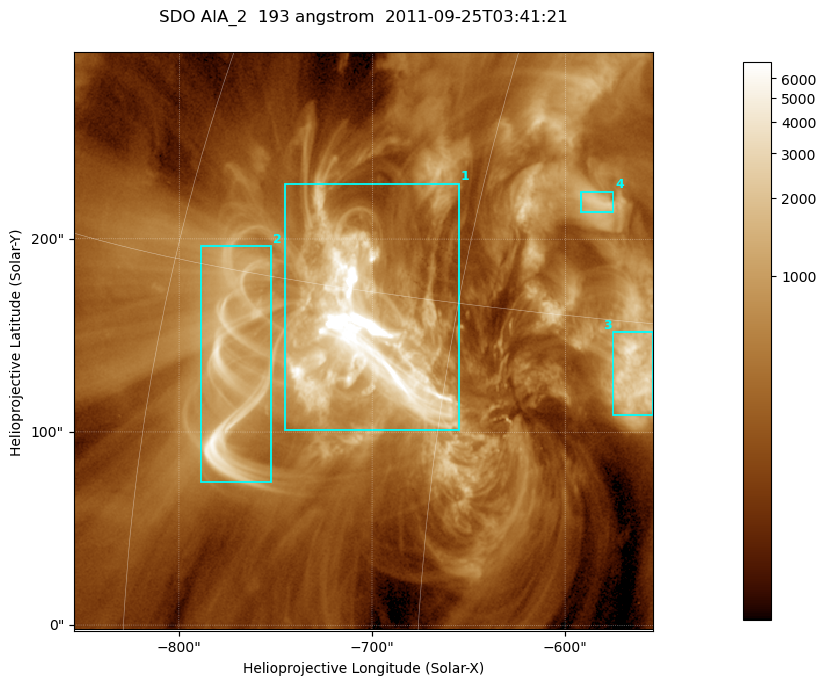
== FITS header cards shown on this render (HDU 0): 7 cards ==
TELESCOP= 'SDO     '           /
INSTRUME= 'AIA_2   '           /
WAVELNTH=                  193 /
WAVEUNIT= 'angstrom'           /
DATE-OBS= '2011-09-25T03:41:21.16' /
CTYPE1  = 'HPLN-TAN'           /
CTYPE2  = 'HPLT-TAN'           /

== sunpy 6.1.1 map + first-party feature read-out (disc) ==
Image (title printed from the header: SDO AIA_2  193 angstrom  2011-09-25T03:41:21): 499 x 499 px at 0.601 arcsec/px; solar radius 957 arcsec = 1592 px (partial field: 3.1% of the solar disc is inside the frame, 100% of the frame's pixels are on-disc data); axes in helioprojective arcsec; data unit not stated in the header (colour bar unlabelled)
Orientation: roll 0.0577 deg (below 1 deg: not rotated)
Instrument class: DISC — disc imager (sunpy class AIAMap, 193 A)
Bright regions (active regions / flare kernels): reference = the on-disc median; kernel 5 px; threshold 5 sigma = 1159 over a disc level ~345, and >= 1.15x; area >= 249 px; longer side >= 6 px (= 3.6 arcsec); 4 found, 4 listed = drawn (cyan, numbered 1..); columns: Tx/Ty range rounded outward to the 2 arcsec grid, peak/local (2 s.f.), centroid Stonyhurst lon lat
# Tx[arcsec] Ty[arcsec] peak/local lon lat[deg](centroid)
1 -746..-654 100..230 55 -49 +14
2 -790..-752 74..196 16 -56 +12
3 -576..-554 108..152 11 -37 +13
4 -592..-574 214..226 6.3 -40 +19